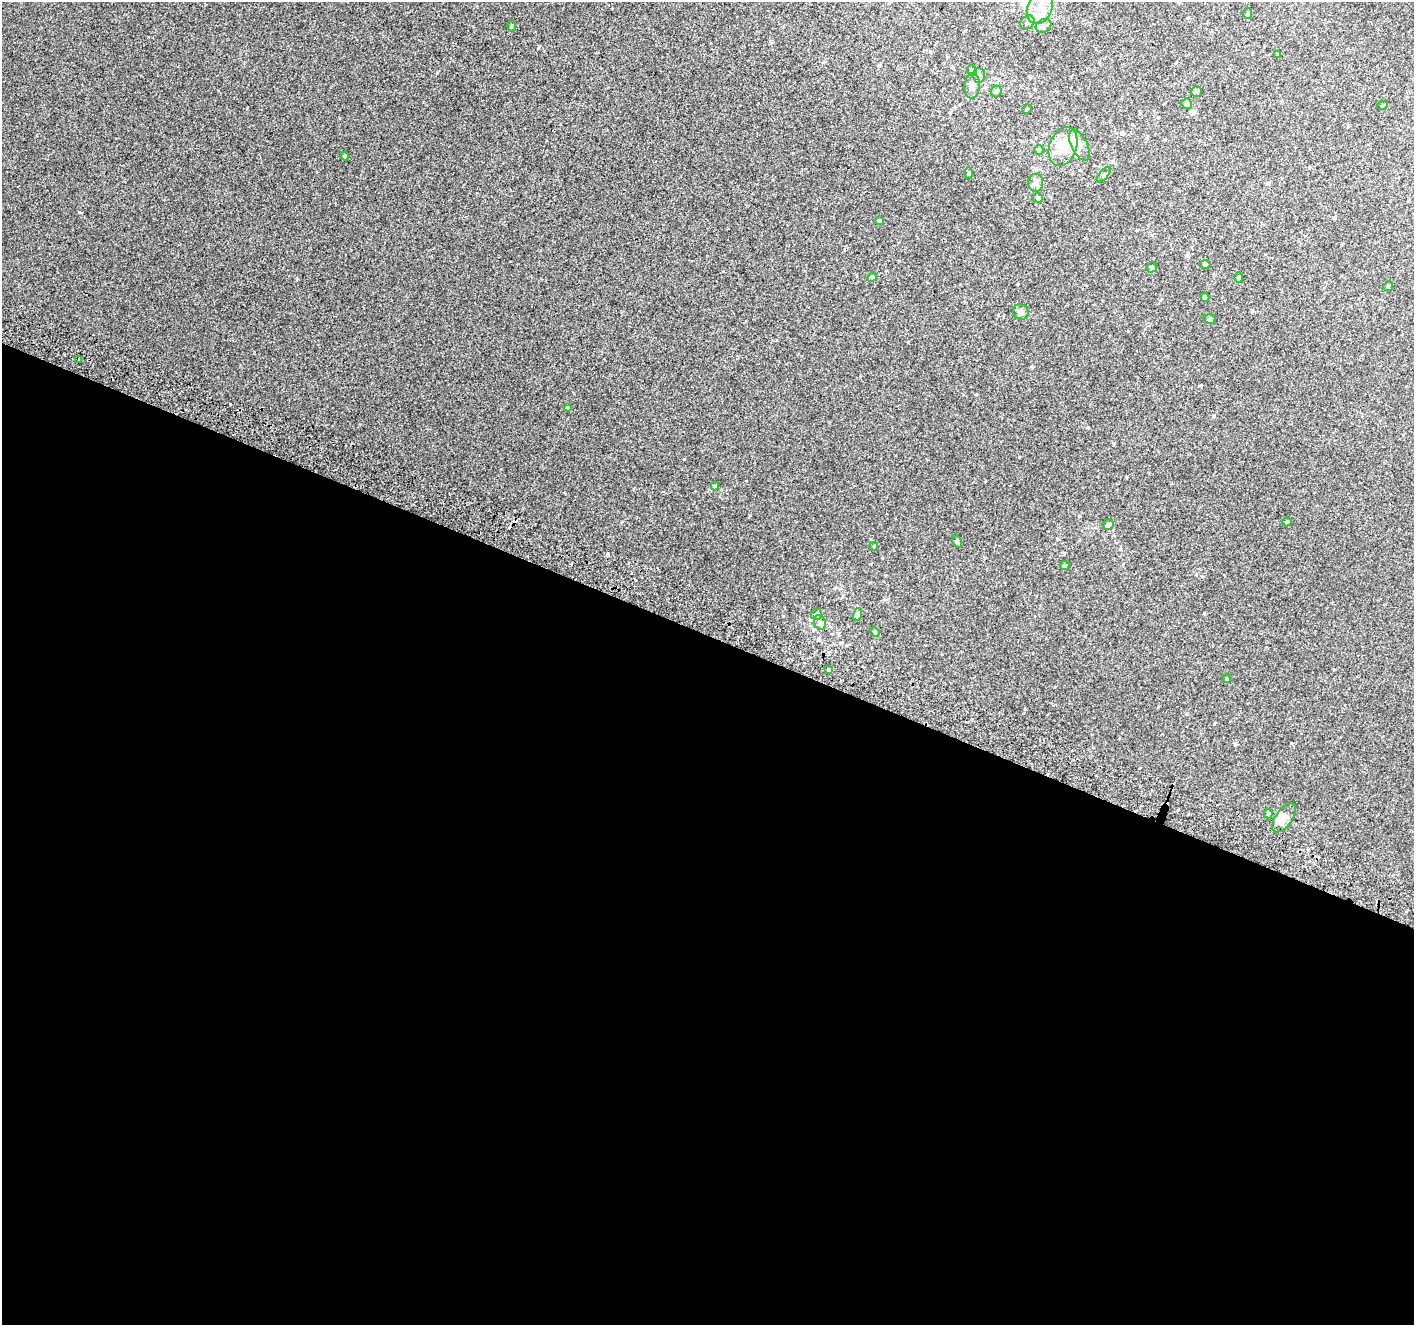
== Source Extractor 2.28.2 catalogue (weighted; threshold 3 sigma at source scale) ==
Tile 14 of 4 x 4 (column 2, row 4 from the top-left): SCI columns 1441-2852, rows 312-1634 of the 5694 x 5850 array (HDU 1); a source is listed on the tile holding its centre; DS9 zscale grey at full resolution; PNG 1416 x 1327 px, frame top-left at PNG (2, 2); each listed source drawn as its Kron ellipse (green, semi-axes under 4 px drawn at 4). Shown black and unused: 52% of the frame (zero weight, under 2 of 3 exposures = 2% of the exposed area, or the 3 px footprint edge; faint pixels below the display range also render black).
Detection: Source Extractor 2.28.2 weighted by HDU 2 'WHT'; one run over the whole footprint, this tile lists its part. Background 0.012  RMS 0.0071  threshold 0.0317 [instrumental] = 3 sigma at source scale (4.5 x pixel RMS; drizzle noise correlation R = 1.50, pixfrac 1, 0.0396/0.0396 arcsec/px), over >= 5 px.
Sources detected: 53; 1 inside a brighter object's white glare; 1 cosmic-ray / hot-pixel residue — neither listed nor drawn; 4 inside a brighter listed object's ellipse — not listed separately; the other 47 listed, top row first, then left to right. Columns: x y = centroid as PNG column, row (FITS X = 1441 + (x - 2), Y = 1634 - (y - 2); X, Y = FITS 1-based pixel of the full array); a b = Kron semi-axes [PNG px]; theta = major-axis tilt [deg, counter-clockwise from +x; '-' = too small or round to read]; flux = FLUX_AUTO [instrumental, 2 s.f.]
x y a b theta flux
1040 7 18 12 68 12
1248 13 5 4 - 1
1027 22 8 6 42 2.2
511 26 5 3 - 0.74
1043 26 8 6 30 2.3
1278 55 3 3 - 1.5
972 70 5 4 - 1
979 75 7 6 - 2
972 86 12 8 84 3.4
996 91 6 5 - 1.3
1197 92 5 5 - 1.2
1187 104 5 5 - 1.6
1382 106 5 3 - 0.66
1027 109 5 4 - 0.6
1079 145 17 8 -64 5
1063 146 20 13 70 17
1039 150 5 4 - 0.82
345 156 4 3 - 1.3
969 173 6 4 89 0.8
1104 175 9 3 50 0.83
1036 183 9 7 88 3
1038 198 5 5 - 1.5
879 221 4 4 - 0.84
1205 265 5 3 - 0.72
1152 267 5 5 - 1.4
872 277 5 4 - 0.69
1239 277 5 4 - 0.87
1388 286 5 4 - 0.76
1205 297 5 4 - 1.7
1021 312 8 7 - 2.4
1210 319 6 5 - 0.94
79 359 3 3 - 0.8
567 407 4 3 - 0.72
715 486 4 4 - 0.76
1287 522 4 4 - 1.1
1108 525 5 5 - 2.8
957 542 6 4 -64 1
874 546 4 3 - 0.62
1065 566 5 4 - 1.3
816 614 5 5 - 1.5
858 614 6 4 73 0.99
820 622 7 5 -70 1.5
875 632 5 4 - 0.67
828 670 3 3 - 0.84
1227 679 4 3 - 0.8
1268 814 4 4 - 0.76
1284 818 17 8 54 6.6
Isophote crosses this tile's border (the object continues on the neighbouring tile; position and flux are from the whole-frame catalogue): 1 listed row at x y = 1040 7
Unlisted compact peaks at least as high as the median listed source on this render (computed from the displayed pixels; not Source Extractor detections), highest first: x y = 607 554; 684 459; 79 212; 538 48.